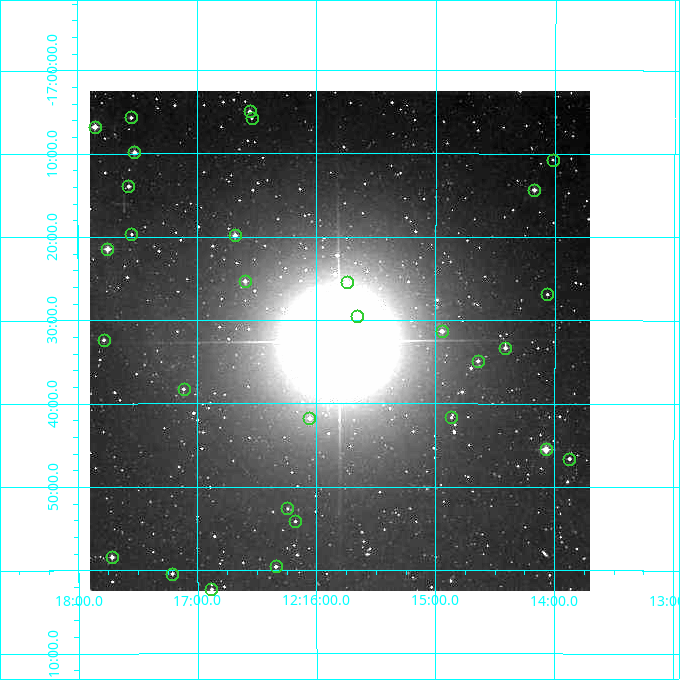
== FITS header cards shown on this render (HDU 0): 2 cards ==
NAXIS1  =                  500
NAXIS2  =                  500

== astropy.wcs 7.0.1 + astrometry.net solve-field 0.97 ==
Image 500 x 500 px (HDU 0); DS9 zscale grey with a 90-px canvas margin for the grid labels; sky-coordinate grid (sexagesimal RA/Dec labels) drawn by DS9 from the SOLVED WCS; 30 Tycho-2 reference stars matched to detected sources circled (green)
Header WCS: none
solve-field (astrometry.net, Tycho-2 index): SOLVED blind (the file carries no WCS)
Solved WCS: RA---TAN-SIP/DEC--TAN-SIP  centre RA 12:15:48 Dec -17:32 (183.95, -17.54 deg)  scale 7.2 arcsec/px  FOV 60.0' x 60.0'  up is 0 deg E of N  parity normal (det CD < 0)
(file carries no celestial WCS; the grid is the blind solution)
Tycho-2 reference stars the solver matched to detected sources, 30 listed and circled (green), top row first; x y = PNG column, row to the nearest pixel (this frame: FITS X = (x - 90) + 1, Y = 500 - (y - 91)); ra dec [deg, ICRS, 3 dp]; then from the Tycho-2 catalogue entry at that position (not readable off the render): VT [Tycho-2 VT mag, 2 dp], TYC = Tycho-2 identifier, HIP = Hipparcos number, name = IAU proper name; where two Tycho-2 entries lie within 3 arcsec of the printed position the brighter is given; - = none
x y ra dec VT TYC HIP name
250 111 184.139 -17.083 10.44 6102-854-1 - -
131 117 184.387 -17.094 11.21 6102-807-1 - -
252 118 184.135 -17.096 12.06 6102-1061-1 - -
95 127 184.463 -17.113 9.30 6102-815-1 - -
134 152 184.381 -17.164 9.95 6102-1444-1 - -
553 160 183.505 -17.179 11.85 6095-641-1 - -
128 186 184.393 -17.232 11.14 6102-1083-1 - -
534 190 183.544 -17.239 10.24 6095-1511-1 - -
131 234 184.387 -17.328 11.56 6102-1389-1 - -
235 235 184.171 -17.330 10.12 6102-1555-1 - -
107 249 184.437 -17.357 9.48 6102-918-1 - -
245 281 184.150 -17.422 10.76 6102-952-1 - -
347 282 183.936 -17.424 10.69 6095-1604-1 - -
547 294 183.516 -17.448 11.75 6095-1579-1 - -
357 316 183.914 -17.493 11.22 6095-1608-1 - -
442 331 183.736 -17.522 10.60 6098-1014-1 - -
104 340 184.446 -17.539 11.38 6105-177-1 - -
505 348 183.603 -17.555 10.64 6098-1039-1 - -
478 361 183.661 -17.581 11.35 6098-894-1 - -
184 389 184.278 -17.637 11.85 6105-187-1 - -
451 417 183.717 -17.694 11.80 6098-886-1 - -
309 418 184.014 -17.696 11.40 6105-1617-1 - -
546 449 183.518 -17.758 9.14 6098-892-1 - -
569 459 183.469 -17.777 11.57 6098-927-1 - -
287 508 184.060 -17.877 12.14 6105-316-1 - -
295 521 184.044 -17.902 12.69 6105-454-1 - -
112 557 184.430 -17.973 10.56 6105-420-1 - -
276 566 184.086 -17.992 11.09 6105-451-1 - -
172 574 184.303 -18.007 11.48 6105-751-1 - -
211 589 184.220 -18.038 11.56 6105-223-1 - -